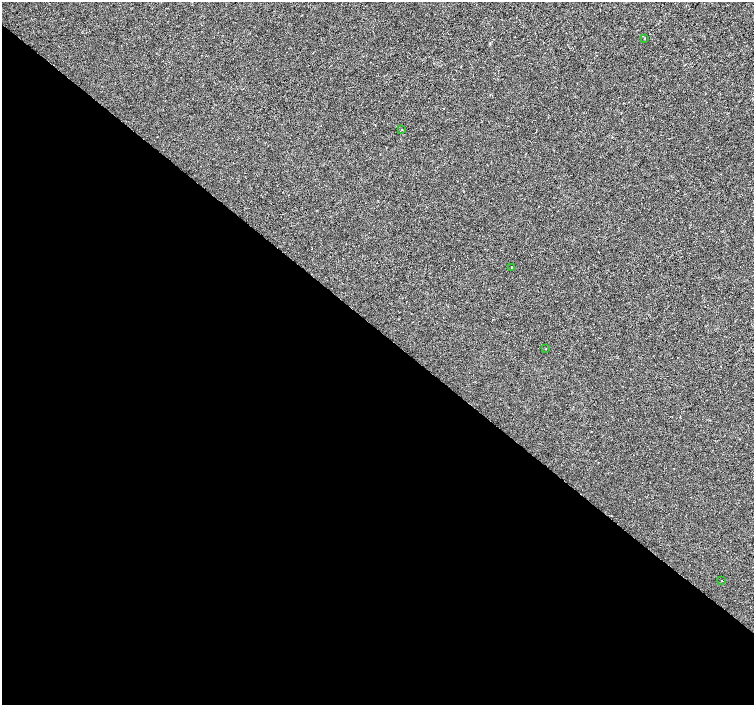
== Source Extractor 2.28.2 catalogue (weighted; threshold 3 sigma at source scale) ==
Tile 14 of 4 x 4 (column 2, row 4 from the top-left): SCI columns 1509-3011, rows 235-1640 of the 6016 x 6029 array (HDU 1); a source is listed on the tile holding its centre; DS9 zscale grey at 2 x 2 block average (1 PNG px = mean of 2 x 2 image px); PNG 756 x 707 px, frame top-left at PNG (2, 2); each listed source drawn as its Kron ellipse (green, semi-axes under 4 px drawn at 4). Shown black and unused: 53% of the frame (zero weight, under 2 of 3 exposures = <1% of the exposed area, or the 3 px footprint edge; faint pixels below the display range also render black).
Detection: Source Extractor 2.28.2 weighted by HDU 2 'WHT'; one run over the whole footprint, this tile lists its part. Background 2.22e-04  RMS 0.0026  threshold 0.0116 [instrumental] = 3 sigma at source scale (4.5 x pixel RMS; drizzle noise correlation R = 1.50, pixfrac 1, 0.0396/0.0396 arcsec/px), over >= 5 px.
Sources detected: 5; all 5 listed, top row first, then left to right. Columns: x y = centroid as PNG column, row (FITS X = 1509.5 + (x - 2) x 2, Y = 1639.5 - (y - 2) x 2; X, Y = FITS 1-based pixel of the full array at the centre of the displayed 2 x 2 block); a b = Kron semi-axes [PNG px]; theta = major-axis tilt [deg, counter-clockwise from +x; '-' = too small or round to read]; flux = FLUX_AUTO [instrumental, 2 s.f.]
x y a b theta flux
645 38 2 2 - 1.7
401 130 2 2 - 0.42
512 267 2 2 - 0.96
546 349 2 2 - 0.38
722 580 2 2 - 0.26